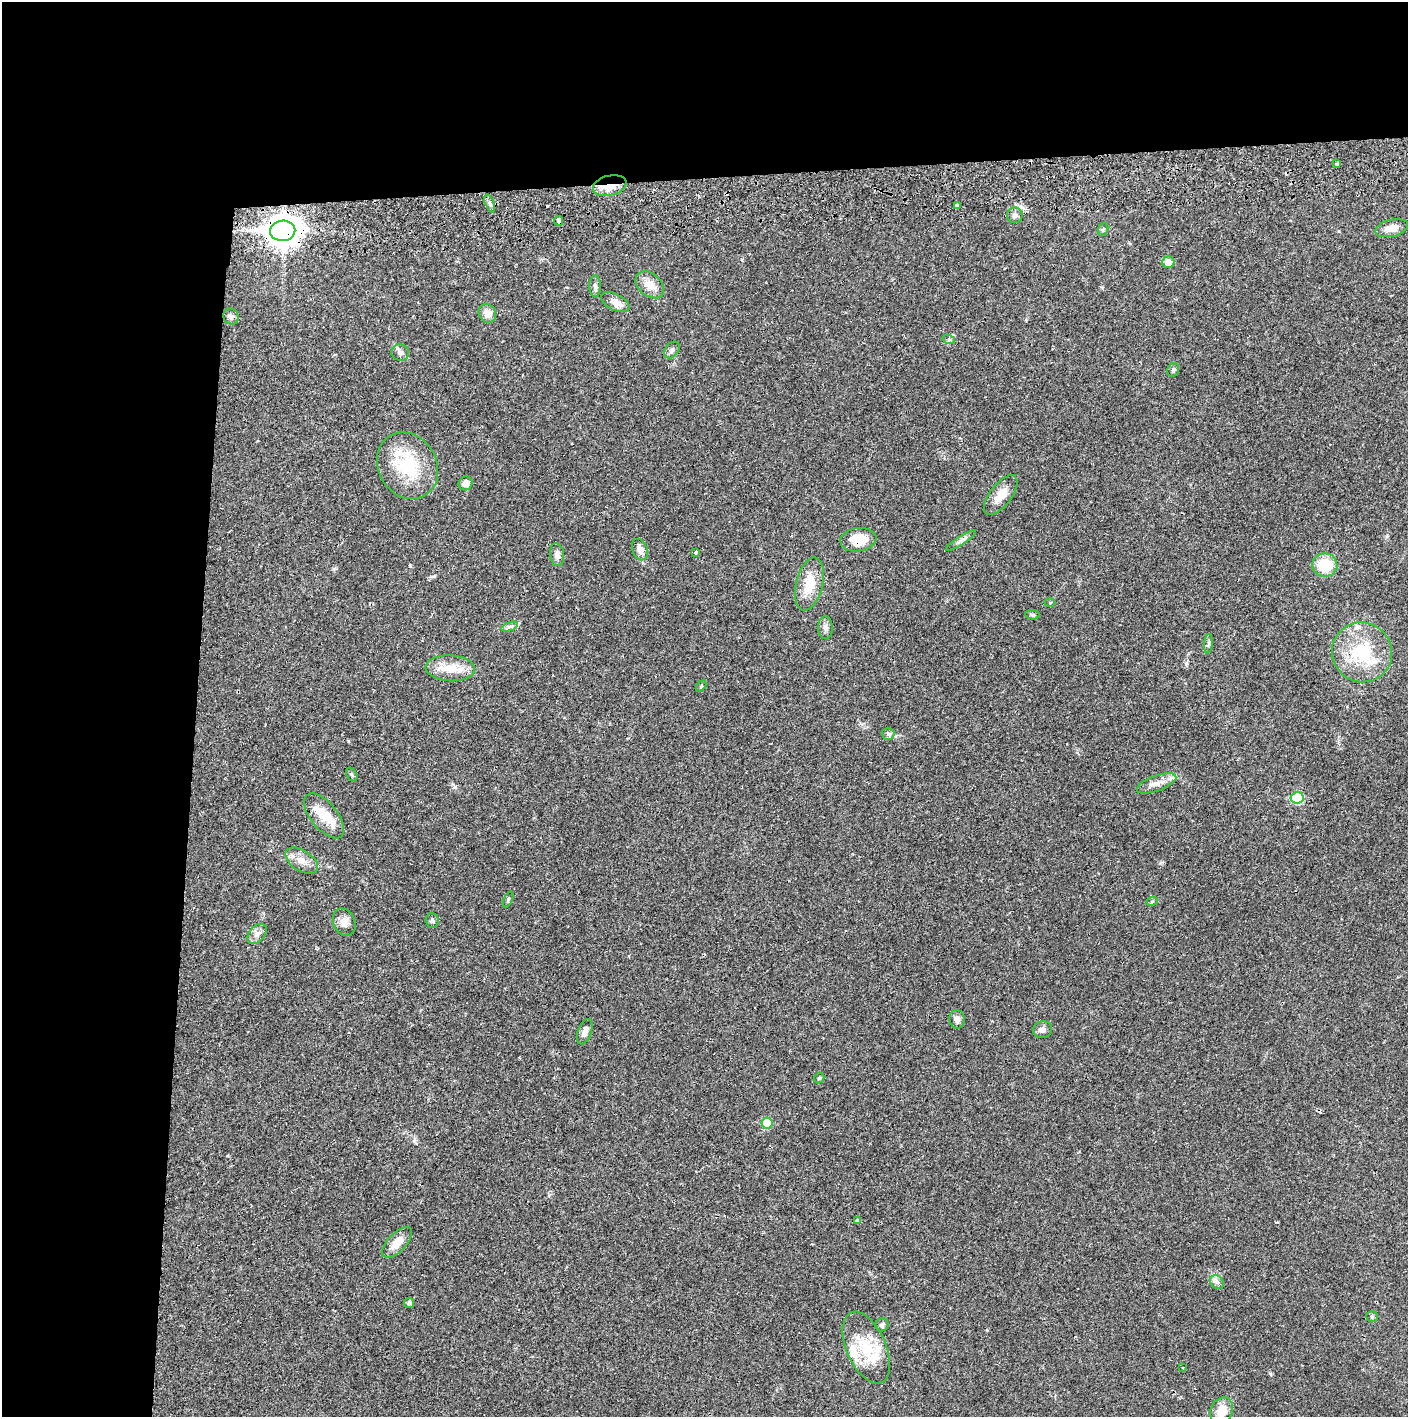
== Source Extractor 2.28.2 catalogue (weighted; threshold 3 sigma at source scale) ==
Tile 1 of 3 x 3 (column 1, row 1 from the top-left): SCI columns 4-1409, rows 2886-4300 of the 4229 x 4358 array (HDU 1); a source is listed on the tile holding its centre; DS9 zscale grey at full resolution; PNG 1410 x 1419 px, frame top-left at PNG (2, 2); each listed source drawn as its Kron ellipse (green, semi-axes under 4 px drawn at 4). Shown black and unused: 24% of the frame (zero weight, under 2 of 3 exposures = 3% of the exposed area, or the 3 px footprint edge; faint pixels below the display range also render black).
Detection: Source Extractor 2.28.2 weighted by HDU 2 'WHT'; one run over the whole footprint, this tile lists its part. Background 0.0218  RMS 0.0035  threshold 0.0157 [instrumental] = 3 sigma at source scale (4.5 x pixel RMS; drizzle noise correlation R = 1.50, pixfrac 1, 0.05/0.05 arcsec/px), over >= 5 px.
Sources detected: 70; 4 cosmic-ray / hot-pixel residue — neither listed nor drawn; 4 inside a brighter listed object's ellipse — not listed separately; the other 62 listed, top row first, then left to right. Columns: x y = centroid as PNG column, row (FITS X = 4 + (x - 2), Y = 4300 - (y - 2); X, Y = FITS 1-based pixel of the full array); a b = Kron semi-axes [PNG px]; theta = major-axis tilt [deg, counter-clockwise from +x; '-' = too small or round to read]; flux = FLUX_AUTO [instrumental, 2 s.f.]
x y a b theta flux
1337 164 4 4 - 0.49
610 186 17 10 13 5
490 203 9 4 -69 0.86
957 206 3 3 - 1.6
1015 215 8 7 - 1.3
559 221 5 3 - 3.1
1392 228 16 8 14 3.5
1103 229 6 5 - 0.51
283 231 12 10 2 510
1168 262 6 6 - 2.9
650 285 16 11 -40 3.8
595 286 11 6 -90 1
615 302 15 8 -27 2.8
487 313 10 8 -58 2.7
231 317 8 7 - 1.1
949 340 6 4 -19 0.49
672 350 9 6 52 1
400 353 9 8 - 1.3
1173 370 7 5 65 0.7
408 466 35 29 -60 21
465 483 7 6 - 2.1
1001 495 23 10 52 4.7
858 540 18 11 8 7.7
961 540 18 4 32 1.3
640 550 11 7 -69 2.3
696 552 4 3 - 0.74
557 555 11 7 -83 1.7
1325 565 12 11 - 11
809 584 27 13 77 7.8
1050 603 5 3 - 0.28
1033 615 7 4 -7 0.56
509 627 9 4 19 0.83
825 628 11 7 -90 1.3
1208 644 10 4 85 0.71
1362 652 30 30 - 19
450 668 24 13 -3 6.5
701 686 6 4 47 0.43
888 734 6 6 - 0.73
352 775 7 5 -60 0.6
1156 783 21 7 20 3
1297 798 6 5 - 17
324 816 27 13 -50 7
302 861 18 10 -33 3.5
508 899 8 3 65 0.5
1152 901 6 3 19 0.4
432 920 7 6 - 0.86
344 922 14 10 -64 2.7
257 934 12 7 50 1.8
957 1019 9 7 -80 1.3
1043 1030 9 8 - 1.4
585 1032 13 7 70 1.8
819 1078 6 4 43 0.46
767 1123 6 5 - 9.3
857 1221 4 3 - 2.5
397 1242 19 9 46 4.5
1217 1282 8 6 -44 1.1
409 1303 5 5 - 1
1372 1316 5 5 - 0.48
882 1325 7 6 - 0.74
866 1348 38 19 -66 15
1182 1367 3 3 - 0.44
1222 1411 14 11 70 5
Overlapping masked pixels (flux is a lower limit): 4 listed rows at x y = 610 186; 559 221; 283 231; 858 540
Unlisted compact peaks at least as high as the median listed source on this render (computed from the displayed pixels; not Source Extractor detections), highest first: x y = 410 566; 455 787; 1186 663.